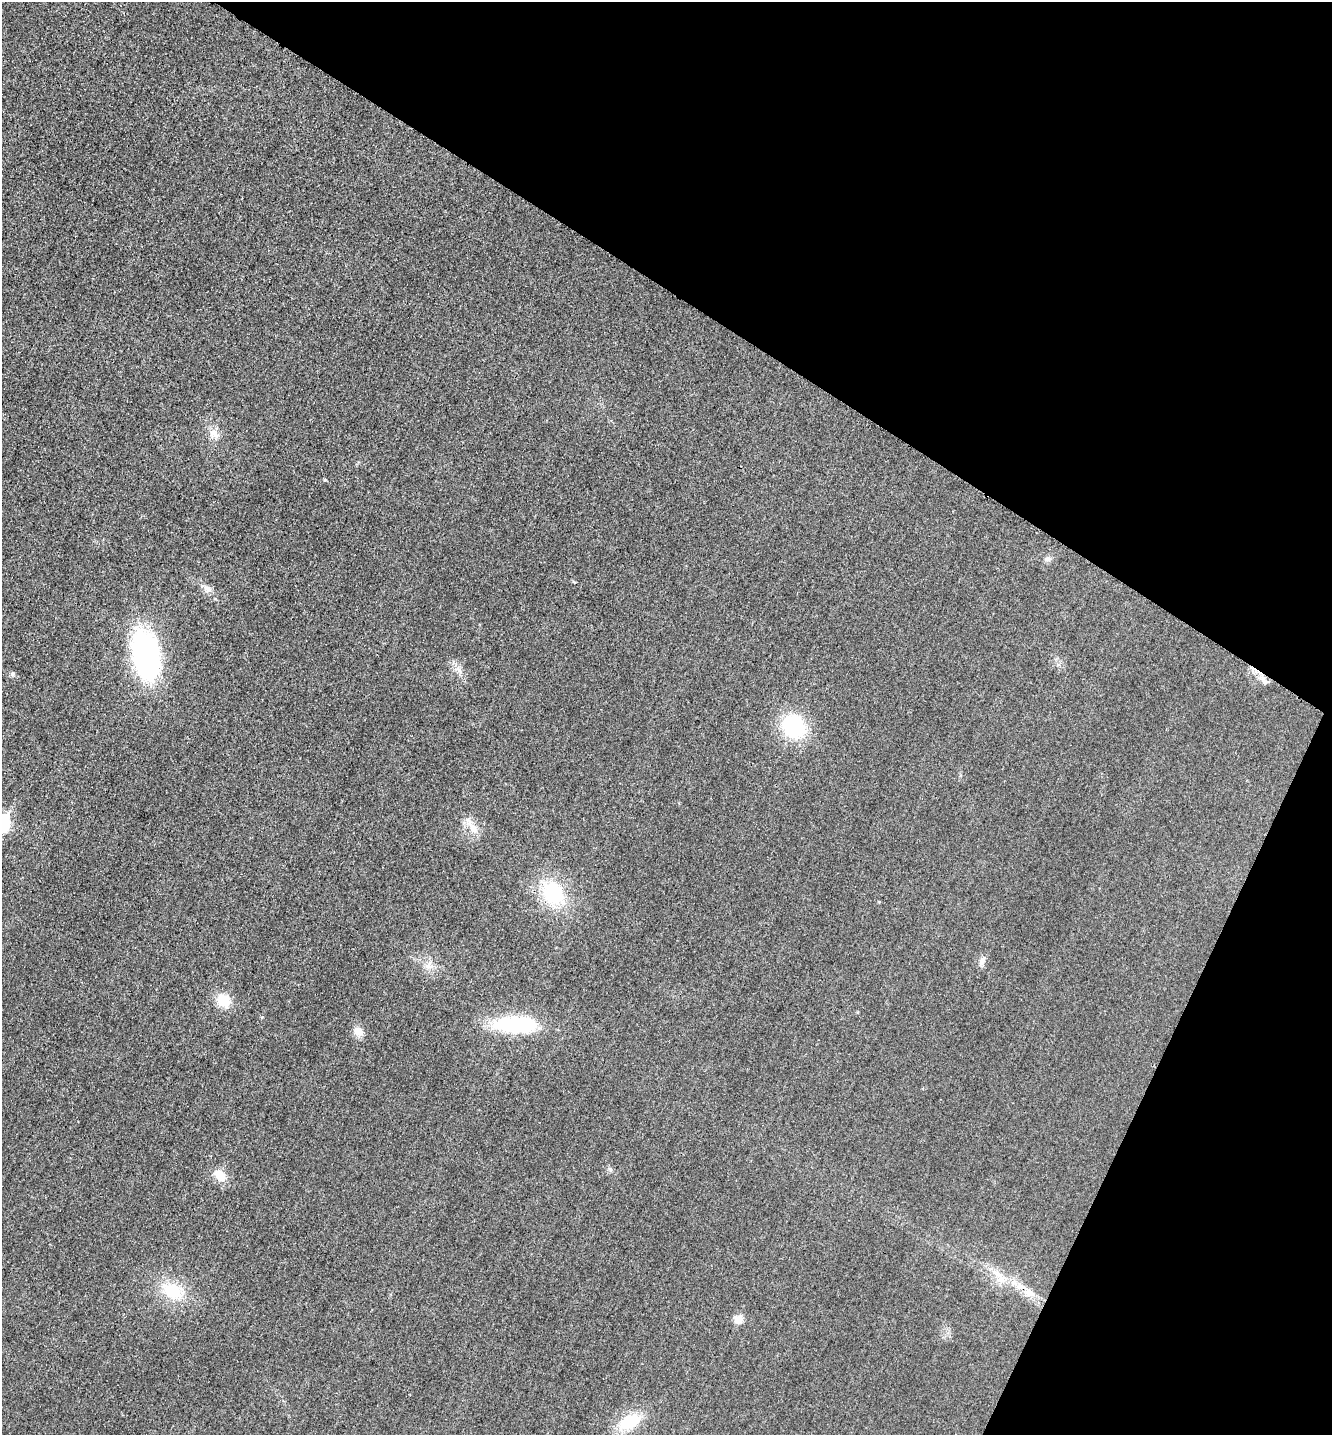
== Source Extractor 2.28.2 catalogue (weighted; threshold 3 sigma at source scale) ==
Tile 8 of 4 x 4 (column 4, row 2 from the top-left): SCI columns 4142-5471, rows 2882-4314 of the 5770 x 5759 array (HDU 1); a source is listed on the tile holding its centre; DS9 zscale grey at full resolution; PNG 1334 x 1437 px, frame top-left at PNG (2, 2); no overlay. Shown black and unused: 28% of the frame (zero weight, under 3 of 4 exposures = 1% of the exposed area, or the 3 px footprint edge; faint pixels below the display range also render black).
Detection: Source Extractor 2.28.2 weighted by HDU 2 'WHT'; one run over the whole footprint, this tile lists its part. Background 0.0197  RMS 0.0057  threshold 0.0257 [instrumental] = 3 sigma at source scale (4.5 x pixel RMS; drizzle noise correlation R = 1.50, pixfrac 1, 0.05/0.05 arcsec/px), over >= 5 px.
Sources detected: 23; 1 inside a brighter listed object's ellipse — not listed separately; the other 22 listed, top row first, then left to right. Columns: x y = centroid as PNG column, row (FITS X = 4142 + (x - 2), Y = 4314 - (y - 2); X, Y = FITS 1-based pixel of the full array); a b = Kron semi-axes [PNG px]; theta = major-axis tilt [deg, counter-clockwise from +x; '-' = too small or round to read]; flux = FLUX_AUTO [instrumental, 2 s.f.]
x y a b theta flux
214 434 13 12 - 5.1
1048 559 10 7 4 2.1
207 589 12 9 -24 3.2
146 655 38 21 -80 140
459 670 13 5 -35 3
12 674 7 5 -82 1.1
1263 680 20 7 -45 4
794 727 28 24 -55 41
2 824 8 7 - 110
473 829 15 10 -50 6.3
553 893 29 23 -61 36
982 961 13 7 64 2.9
428 966 11 9 73 4
224 1001 13 12 - 14
515 1024 50 18 -1 49
358 1032 14 11 -38 5
220 1175 17 12 -40 7.7
998 1274 27 8 -32 9.4
173 1291 25 17 -25 22
1028 1292 11 8 78 3.4
738 1319 11 10 - 4.7
629 1422 26 15 28 21
Isophote crosses this tile's border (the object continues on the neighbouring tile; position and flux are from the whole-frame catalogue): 1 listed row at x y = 2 824
Unlisted compact peaks at least as high as the median listed source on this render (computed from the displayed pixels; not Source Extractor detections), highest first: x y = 325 480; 610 1169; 262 1017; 574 582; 879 902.